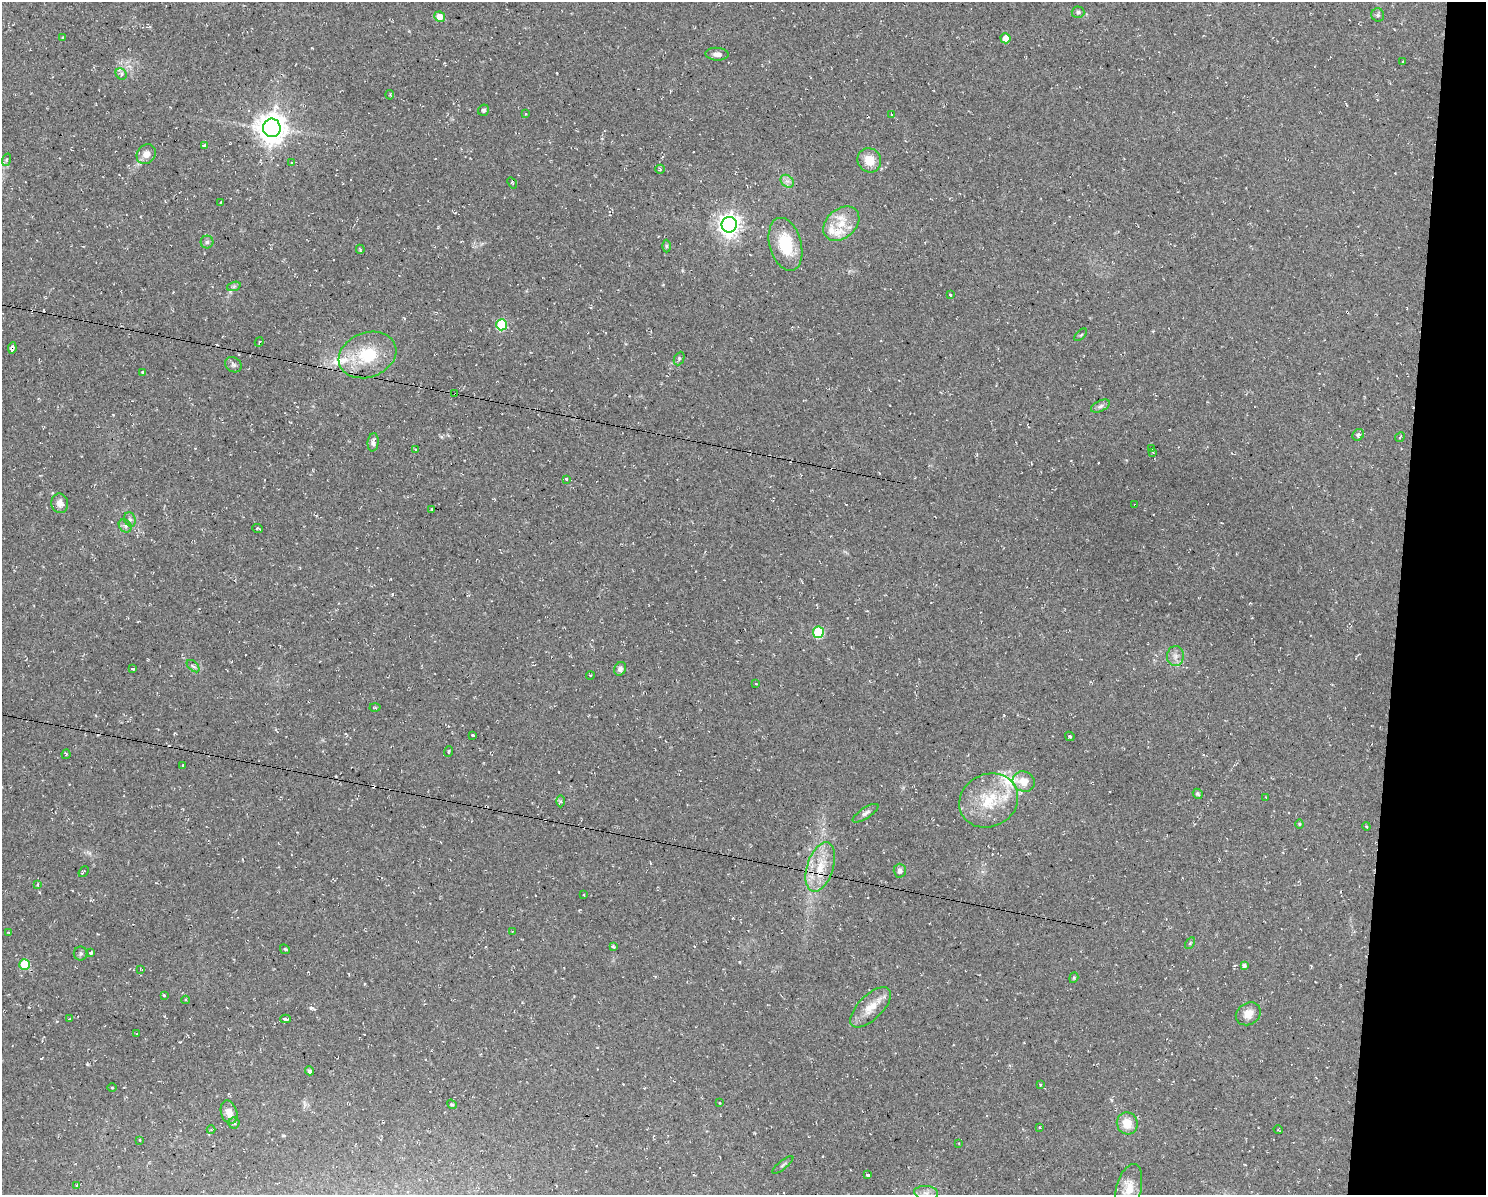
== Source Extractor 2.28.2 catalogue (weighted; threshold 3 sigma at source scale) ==
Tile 6 of 3 x 4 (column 3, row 2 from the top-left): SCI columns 3081-4564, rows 2385-3577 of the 4791 x 4769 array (HDU 1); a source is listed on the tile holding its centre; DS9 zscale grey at full resolution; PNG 1488 x 1197 px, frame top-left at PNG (2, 2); each listed source drawn as its Kron ellipse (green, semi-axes under 4 px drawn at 4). Shown black and unused: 6% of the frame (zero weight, under 2 of 3 exposures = <1% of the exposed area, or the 3 px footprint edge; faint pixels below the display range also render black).
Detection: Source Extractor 2.28.2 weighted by HDU 2 'WHT'; one run over the whole footprint, this tile lists its part. Background 0.0769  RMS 0.0099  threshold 0.0448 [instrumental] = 3 sigma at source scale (4.5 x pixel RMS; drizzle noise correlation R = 1.50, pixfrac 1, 0.05/0.05 arcsec/px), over >= 5 px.
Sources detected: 137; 16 cosmic-ray / hot-pixel residue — neither listed nor drawn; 6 inside a brighter listed object's ellipse — not listed separately; the other 115 listed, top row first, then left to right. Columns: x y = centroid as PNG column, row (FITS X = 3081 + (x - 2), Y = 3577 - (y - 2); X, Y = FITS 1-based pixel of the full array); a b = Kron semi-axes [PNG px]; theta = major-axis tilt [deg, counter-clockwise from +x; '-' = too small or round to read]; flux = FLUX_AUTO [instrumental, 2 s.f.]
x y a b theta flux
1078 12 6 5 - 2.1
1378 15 7 6 - 2
440 17 5 5 - 9.8
63 38 3 3 - 1.6
1005 38 5 5 - 14
717 54 11 6 -4 5.3
1402 62 3 2 - 0.62
121 74 6 5 - 2.4
390 95 4 3 - 1.3
484 110 6 5 - 2.2
526 114 4 3 - 0.9
891 114 4 2 - 0.56
272 128 9 9 - 1500
205 146 3 3 - 4.4
146 154 10 9 - 7.3
6 160 6 4 71 1.4
869 160 12 11 - 16
292 163 3 3 - 3.1
660 169 5 4 - 1.2
787 181 7 5 -42 3.6
512 183 6 3 -53 1.2
221 202 4 2 - 0.59
841 224 20 14 41 19
729 225 8 7 - 690
207 242 6 6 - 2.1
785 244 27 16 -74 42
666 246 6 4 89 1.4
360 249 4 3 - 1.5
234 286 7 4 19 2.1
950 295 3 3 - 4.4
502 325 5 5 - 55
1081 335 8 3 44 1
259 342 5 2 - 0.99
12 348 6 4 82 4
367 355 29 22 20 46
679 358 7 5 64 1.9
233 365 9 7 -35 2.9
143 373 3 3 - 1.4
455 394 4 3 - 4.9
1100 406 10 5 25 3
1358 435 6 5 - 2.3
1400 437 5 2 - 0.8
373 442 9 5 83 3.5
416 449 3 2 - 1.4
1152 449 3 3 - 1
1153 452 3 2 - 0.87
566 479 3 3 - 3.7
60 503 10 8 -77 6.6
1135 505 3 2 - 0.62
432 509 3 3 - 0.92
130 519 7 5 -68 2.4
125 526 7 6 - 2.4
258 529 5 2 - 1.1
818 632 5 5 - 68
1175 656 10 8 87 5.6
193 666 7 4 -43 2.1
133 669 4 3 - 20
620 669 7 5 61 3.3
590 675 4 3 - 0.74
756 684 3 2 - 0.77
375 707 5 3 - 1.2
473 735 3 3 - 5.6
1070 736 5 3 - 1.4
448 752 5 2 - 0.81
66 754 5 3 - 0.88
183 766 3 2 - 0.9
1024 782 11 10 - 12
1198 794 5 4 - 1.5
1266 797 3 3 - 0.8
989 800 30 26 27 45
561 801 6 4 -90 1.6
866 813 15 5 33 3.5
1299 824 4 4 - 1
1366 826 4 3 - 1.2
820 867 25 13 72 26
900 871 7 6 - 3.6
84 872 6 3 50 1
38 885 4 3 - 1.8
584 895 3 2 - 0.79
513 931 4 2 - 0.74
8 932 3 2 - 0.51
1190 943 6 4 57 1.3
614 947 4 4 - 1.1
285 949 5 3 - 1.2
81 953 7 7 - 2.1
91 953 3 3 - 12
25 965 5 5 - 40
1244 966 4 4 - 3
141 969 4 2 - 0.71
1074 978 5 4 - 1.3
165 996 3 3 - 4.6
186 1000 4 3 - 0.99
871 1007 26 12 45 17
1248 1014 13 10 33 9.5
69 1019 3 3 - 0.8
286 1019 5 3 - 5.1
137 1034 3 2 - 2.4
309 1071 5 4 - 3
1041 1085 3 2 - 1
112 1087 5 3 - 0.84
720 1103 3 2 - 1.3
452 1104 5 4 - 1.2
229 1112 12 8 -74 9.1
234 1123 5 5 - 1.7
1127 1123 11 10 - 16
1040 1128 3 2 - 0.89
211 1130 4 3 - 0.87
1278 1130 4 2 - 0.74
140 1140 3 2 - 0.69
959 1143 3 2 - 0.76
783 1165 13 3 39 1.8
867 1175 3 3 - 13
77 1185 3 3 - 0.82
1129 1189 25 12 75 18
926 1193 12 6 -5 5.5
Overlapping masked pixels (flux is a lower limit): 3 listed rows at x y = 12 348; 455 394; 820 867
Isophote crosses this tile's border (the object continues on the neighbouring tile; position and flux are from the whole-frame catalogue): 1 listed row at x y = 1129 1189
Unlisted compact peaks at least as high as the median listed source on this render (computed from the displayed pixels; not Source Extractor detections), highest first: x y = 311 1008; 87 1064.